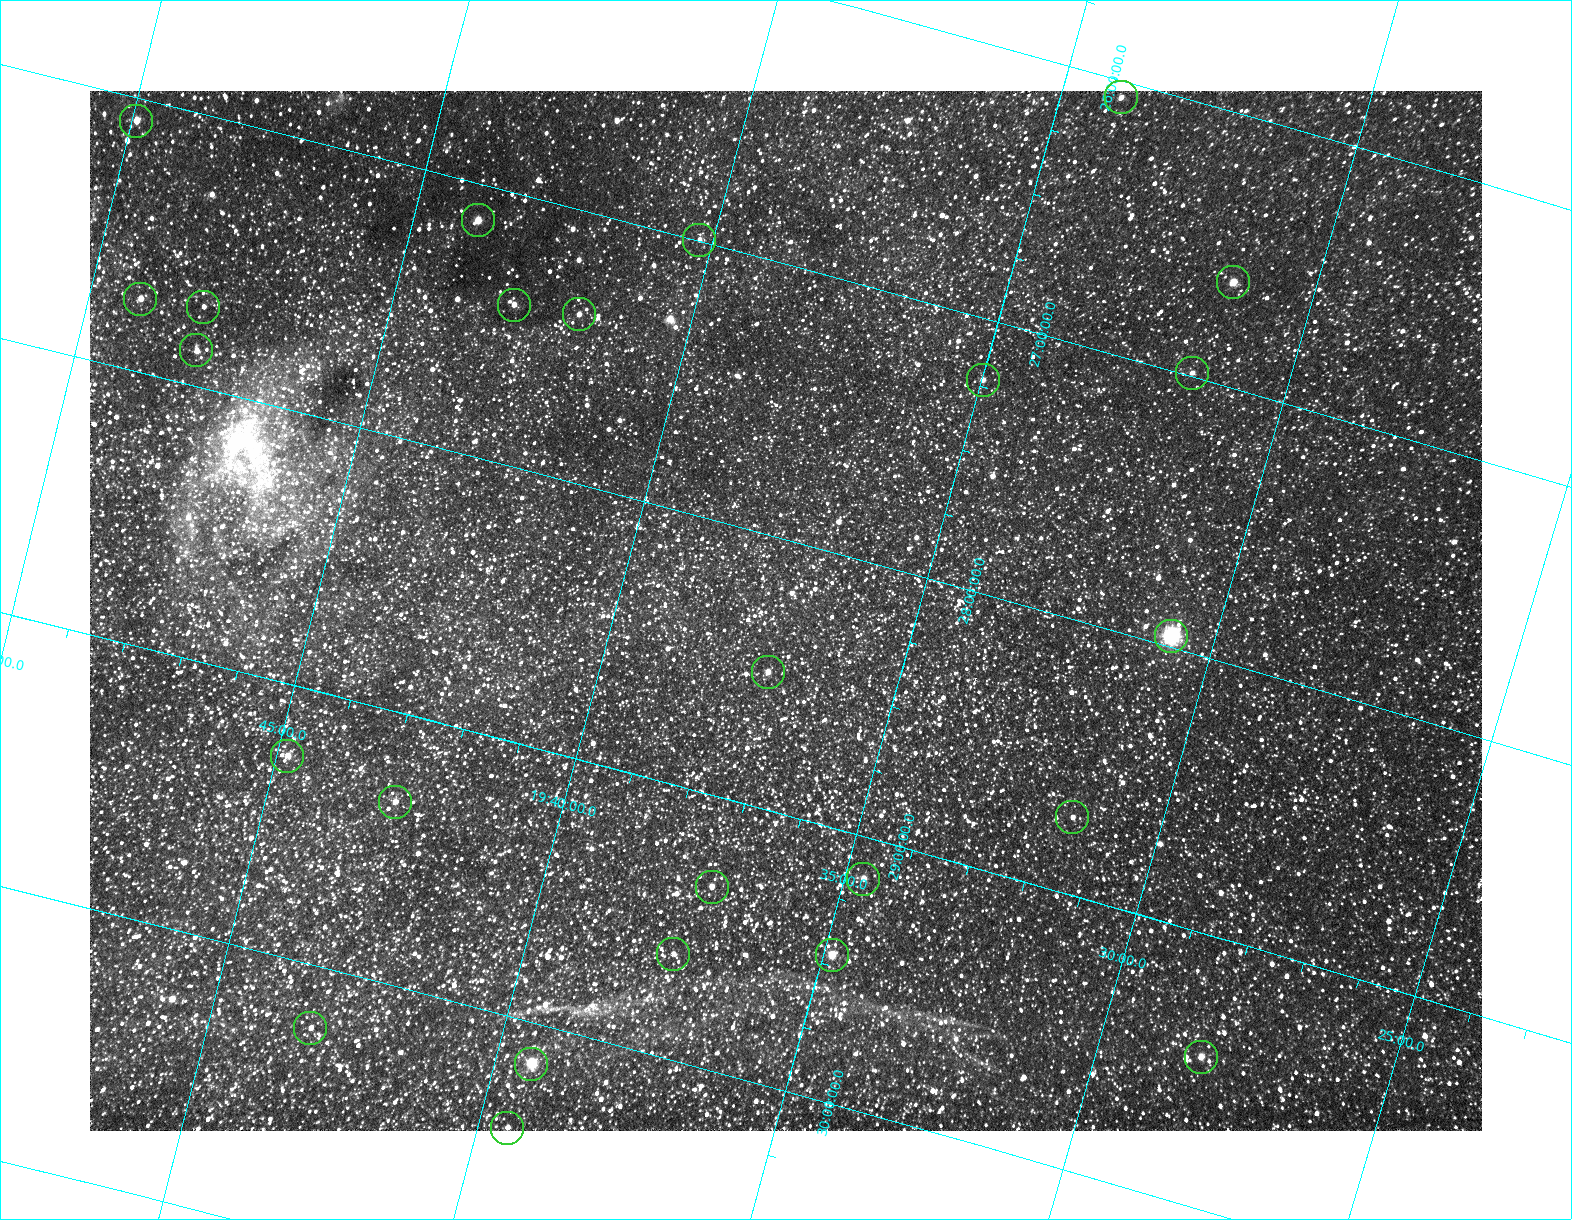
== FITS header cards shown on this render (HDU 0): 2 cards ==
NAXIS1  =                 1392
NAXIS2  =                 1040

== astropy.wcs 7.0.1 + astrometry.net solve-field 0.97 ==
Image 1392 x 1040 px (HDU 0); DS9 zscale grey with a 90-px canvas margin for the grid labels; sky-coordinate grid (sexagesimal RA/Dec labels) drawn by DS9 from the SOLVED WCS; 25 Tycho-2 reference stars matched to detected sources circled (green)
Header WCS: none
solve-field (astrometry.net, Tycho-2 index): SOLVED blind (the file carries no WCS)
Solved WCS: RA---TAN-SIP/DEC--TAN-SIP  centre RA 19:37:11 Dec +28:15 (294.29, +28.26 deg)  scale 13.5 arcsec/px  FOV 314.3' x 234.7'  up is +165 deg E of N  parity flipped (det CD > 0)
(file carries no celestial WCS; the grid is the blind solution)
Tycho-2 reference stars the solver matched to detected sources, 25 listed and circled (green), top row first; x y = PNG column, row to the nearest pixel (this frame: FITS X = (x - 90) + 1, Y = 1040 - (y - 91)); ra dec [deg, ICRS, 3 dp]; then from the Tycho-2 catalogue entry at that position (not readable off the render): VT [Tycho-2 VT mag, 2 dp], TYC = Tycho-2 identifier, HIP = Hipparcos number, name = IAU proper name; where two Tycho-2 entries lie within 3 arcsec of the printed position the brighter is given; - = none
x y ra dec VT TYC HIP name
1121 97 293.503 +26.063 7.08 2142-710-1 96220 -
136 121 297.483 +27.085 6.57 2148-4058-1 97573 -
478 220 295.983 +27.135 6.48 2147-3303-1 97091 -
699 240 295.056 +26.995 7.31 2146-2383-1 96772 -
1233 282 292.840 +26.617 5.99 2133-2965-1 96016 -
140 299 297.286 +27.732 7.03 2148-4056-1 97509 -
514 305 295.746 +27.409 7.33 2147-988-1 97006 -
203 307 297.018 +27.703 7.56 2147-712-1 97426 -
579 314 295.469 +27.382 6.67 2147-3302-1 96903 -
196 350 297.004 +27.870 6.95 2147-3301-1 97420 -
1192 373 292.902 +26.987 7.32 2133-2080-1 96034 -
983 380 293.746 +27.225 6.76 2146-4730-1 96313 -
1171 636 292.680 +27.960 3.19 2133-2964-1 95947 Albireo
768 672 294.299 +28.500 6.74 2150-5013-1 96507 -
287 756 296.203 +29.265 7.03 2151-5896-1 97150 -
395 802 295.705 +29.332 6.57 2151-5895-1 96988 -
1072 817 292.875 +28.717 7.63 2137-2654-1 96029 -
863 879 293.669 +29.153 7.37 2150-5012-1 - -
712 887 294.290 +29.334 6.43 2150-5011-1 96503 -
673 954 294.375 +29.615 7.46 2150-2924-1 96530 -
832 955 293.712 +29.463 5.47 2150-5010-1 96302 -
310 1028 295.813 +30.232 7.22 2656-3434-1 97035 -
1201 1057 292.058 +29.450 6.69 2137-3102-1 95728 -
531 1064 294.844 +30.153 4.78 2656-5248-1 96683 -
507 1128 294.874 +30.408 7.15 2656-2388-1 96697 -